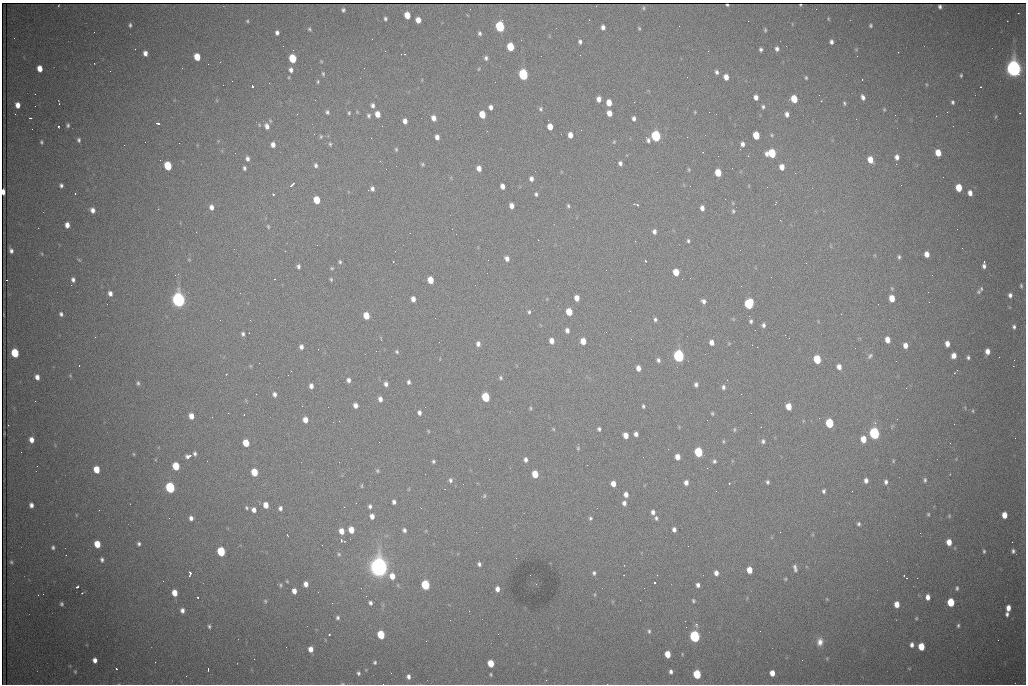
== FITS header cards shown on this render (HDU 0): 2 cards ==
NAXIS1  =                 1024 /fastest changing axis
NAXIS2  =                  682 /next to fastest changing axis

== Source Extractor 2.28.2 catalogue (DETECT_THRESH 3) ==
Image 1024 x 682 px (HDU 0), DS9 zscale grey, 1 PNG px = 1 image px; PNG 1028 x 686 px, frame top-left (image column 1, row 682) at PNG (2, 3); no overlay
Background 1940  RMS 26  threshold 78.9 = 3 sigma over >= 5 px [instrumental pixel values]
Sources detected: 430; all 430 listed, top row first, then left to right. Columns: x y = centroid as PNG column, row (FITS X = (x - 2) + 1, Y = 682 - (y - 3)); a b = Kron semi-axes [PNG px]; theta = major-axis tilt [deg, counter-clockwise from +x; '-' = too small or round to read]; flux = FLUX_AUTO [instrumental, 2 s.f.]
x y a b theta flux
727 5 3 2 - 1.7e+03
800 5 3 2 - 1.2e+03
940 7 4 3 - 3.0e+03
643 8 5 4 - 2.2e+03
816 9 2 2 - 8.1e+02
343 10 5 4 - 3.3e+03
407 15 5 5 - 2.8e+04
385 19 4 3 - 3.3e+03
828 19 5 3 - 1.6e+03
418 20 5 4 - 1.6e+04
247 21 4 3 - 2.1e+03
130 25 4 3 - 3.2e+03
871 25 3 3 - 2.8e+03
500 26 6 5 - 2.1e+05
603 27 5 4 - 7.2e+03
639 28 4 3 - 1.9e+03
309 29 5 4 - 2.5e+03
765 30 5 4 - 2.1e+03
94 32 2 2 - 1.2e+03
277 33 5 4 - 5.6e+03
480 33 5 4 - 3.7e+03
14 38 3 2 - 1.6e+03
372 39 2 2 - 1.1e+03
580 42 4 4 - 4.6e+03
831 42 4 4 - 5.7e+03
510 47 6 5 - 6.5e+04
761 49 4 3 - 3.8e+03
777 49 5 4 - 5.3e+03
293 50 2 2 - 9.6e+02
708 51 2 2 - 8.2e+02
898 52 2 2 - 1.1e+03
145 53 5 4 - 9.2e+03
405 54 3 2 - 1.3e+03
857 56 2 2 - 2.3e+03
197 57 6 5 - 3.7e+04
292 58 6 5 - 8.5e+04
486 58 5 4 - 4.3e+03
321 61 4 3 - 1.7e+03
208 64 2 2 - 2.9e+03
40 68 5 4 - 2.0e+04
479 69 4 3 - 1.6e+03
1014 69 8 6 -75 1.4e+06
291 70 6 5 - 6.9e+03
110 71 2 2 - 8.7e+02
717 72 5 4 - 4.6e+03
323 74 6 4 -80 2.7e+03
523 74 6 5 - 2.5e+05
961 75 4 3 - 2.3e+03
687 77 2 2 - 9.8e+02
726 77 5 4 - 1.4e+04
806 78 4 3 - 2.3e+03
862 79 3 2 - 3.9e+03
318 82 5 3 - 2.3e+03
495 82 2 2 - 6.8e+02
926 84 4 3 - 1.6e+03
252 86 3 3 - 9.4e+04
756 97 5 4 - 8.9e+03
863 97 6 4 -66 6.9e+03
599 99 5 4 - 1.1e+04
794 99 6 5 - 4.0e+04
821 101 2 2 - 1.3e+03
609 102 5 4 - 2.3e+04
634 102 2 2 - 1.0e+03
953 102 5 4 - 3.3e+03
844 103 5 4 - 2.9e+03
59 104 2 2 - 1.1e+03
18 105 5 4 - 1.4e+04
373 105 5 4 - 5.3e+03
491 107 5 4 - 7.0e+03
763 107 5 4 - 3.3e+03
541 109 6 5 - 3.4e+03
884 109 4 4 - 1.9e+03
327 112 5 4 - 3.7e+03
695 112 3 3 - 1.6e+03
947 112 2 2 - 3.2e+03
349 113 4 3 - 2.3e+03
609 113 5 4 - 1.6e+04
1020 113 3 2 - 3.3e+03
297 114 3 2 - 2.7e+03
377 114 5 4 - 1.8e+04
482 114 6 5 - 3.8e+04
716 114 2 2 - 8.4e+02
787 114 5 4 - 7.8e+03
895 115 2 2 - 8.2e+02
369 116 6 5 - 3.6e+03
996 117 6 3 81 2.0e+03
30 118 3 2 - 2.2e+03
433 118 5 4 - 1.2e+04
634 118 5 4 - 5.4e+03
405 121 5 4 - 9.3e+03
158 123 4 3 - 6.7e+03
68 125 4 4 - 3.3e+03
58 126 3 3 - 2.0e+03
267 126 9 7 -67 1.1e+04
382 126 2 2 - 1.7e+03
953 126 2 2 - 7.7e+02
550 127 5 4 - 2.1e+04
570 135 5 4 - 1.4e+04
756 135 6 5 - 4.5e+04
772 135 5 4 - 2.3e+03
656 136 6 5 - 2.3e+05
321 137 6 4 88 2.6e+03
437 137 5 4 - 8.8e+03
79 140 5 4 - 3.7e+03
648 140 7 5 -63 4.9e+03
41 142 5 4 - 2.7e+03
614 142 5 4 - 1.9e+03
179 143 2 2 - 3.8e+03
330 144 5 4 - 2.6e+03
742 144 5 4 - 6.7e+03
124 145 2 2 - 1.6e+03
273 145 5 5 - 9.7e+03
396 149 5 4 - 2.4e+03
235 153 3 2 - 1.2e+03
772 153 7 6 - 8.5e+04
938 153 5 5 - 2.8e+04
748 156 2 2 - 9.9e+02
897 157 7 6 - 9.7e+03
247 159 6 5 - 5.4e+03
870 160 6 5 - 2.4e+04
620 163 5 4 - 5.6e+03
422 164 5 4 - 2.3e+03
316 165 5 4 - 4.4e+03
168 166 6 5 - 8.7e+04
782 167 6 5 - 1.5e+04
244 168 4 3 - 3.7e+03
479 168 5 4 - 1.2e+04
732 168 2 2 - 8.6e+02
689 170 6 3 -89 1.9e+03
718 173 6 5 - 4.1e+04
531 179 5 4 - 6.6e+03
61 185 4 4 - 4.2e+03
292 185 6 2 44 4.1e+03
901 185 3 2 - 1.7e+03
502 186 5 4 - 1.1e+04
812 188 2 2 - 3.1e+03
959 188 6 5 - 4.1e+04
372 189 5 4 - 5.0e+03
368 190 2 2 - 8.6e+03
3 192 5 3 - 1.4e+04
75 193 3 2 - 2.1e+03
970 193 6 5 - 1.0e+04
273 194 3 3 - 2.1e+03
536 194 4 3 - 3.2e+03
317 200 5 5 - 4.6e+04
775 204 3 2 - 1.4e+03
636 205 6 2 -18 3.4e+03
511 206 5 4 - 1.1e+04
568 206 5 4 - 2.7e+03
211 207 6 5 - 8.6e+03
702 208 5 4 - 8.1e+03
158 209 2 2 - 1.0e+03
92 210 5 5 - 8.7e+03
733 211 5 5 - 2.8e+03
780 220 3 2 - 2.4e+03
67 225 5 4 - 1.2e+04
268 227 6 4 -65 2.0e+03
196 232 2 2 - 8.8e+02
654 232 5 4 - 6.3e+03
410 233 2 2 - 7.7e+02
688 241 5 4 - 3.0e+03
740 250 2 2 - 9.4e+02
11 251 5 4 - 5.5e+03
285 251 2 2 - 8.6e+02
42 254 5 3 - 1.5e+03
927 254 5 4 - 1.4e+04
899 257 5 4 - 3.2e+03
507 258 6 5 - 7.7e+03
189 259 4 4 - 1.7e+03
79 260 6 3 -44 1.7e+03
488 260 2 2 - 1.8e+03
645 261 3 2 - 2.8e+03
340 262 4 4 - 2.8e+03
393 262 2 2 - 9.8e+02
984 262 3 2 - 1.8e+03
806 263 3 2 - 1.4e+03
298 266 4 4 - 4.0e+03
984 266 5 4 - 5.3e+03
332 268 5 4 - 2.0e+03
606 270 2 2 - 1.2e+03
676 272 5 5 - 3.1e+04
932 275 2 2 - 1.1e+03
274 279 3 2 - 2.1e+03
331 279 4 3 - 2.3e+03
73 280 5 4 - 5.2e+03
430 280 5 4 - 2.9e+04
71 285 2 2 - 7.1e+03
1021 286 6 4 -88 2.9e+03
981 289 7 5 66 3.0e+03
979 292 5 5 - 2.8e+03
110 293 5 4 - 7.9e+03
240 293 2 2 - 8.0e+02
1010 295 6 5 - 6.0e+03
577 298 5 4 - 1.5e+04
892 298 6 4 -77 2.4e+04
413 299 5 4 - 1.0e+04
178 300 7 5 -78 9.8e+05
703 301 5 4 - 5.7e+03
749 304 6 5 - 1.6e+05
529 312 5 4 - 3.1e+03
569 312 5 5 - 3.9e+04
61 314 4 4 - 4.2e+03
841 314 2 2 - 2.6e+03
366 316 5 5 - 3.5e+04
655 319 5 4 - 3.6e+03
220 320 2 2 - 8.2e+02
751 321 5 4 - 3.5e+03
763 325 5 4 - 4.6e+03
1014 327 6 5 - 4.5e+03
567 330 6 5 - 6.8e+03
755 330 3 2 - 1.3e+03
249 333 2 2 - 9.6e+02
243 334 5 4 - 3.9e+03
95 337 2 2 - 1.1e+03
887 340 5 4 - 1.6e+04
552 341 5 4 - 1.4e+04
583 341 5 5 - 2.4e+04
711 342 5 4 - 9.8e+03
729 343 5 3 - 1.5e+03
478 344 6 5 - 7.0e+03
947 344 5 4 - 1.2e+04
752 345 2 2 - 4.3e+03
905 345 5 5 - 1.2e+04
301 347 5 4 - 6.7e+03
855 348 2 2 - 6.4e+02
987 351 5 4 - 1.2e+04
397 352 5 5 - 2.6e+03
15 353 6 5 - 8.6e+04
954 355 5 4 - 1.3e+04
679 356 6 5 - 4.5e+05
870 356 7 5 53 3.9e+03
968 357 5 4 - 3.6e+03
999 357 2 2 - 8.8e+02
817 359 6 5 - 7.5e+04
658 360 5 4 - 4.3e+03
1014 360 3 2 - 2.5e+03
259 363 2 2 - 1.8e+03
1013 366 2 2 - 2.2e+04
839 367 5 4 - 1.1e+04
638 368 5 4 - 1.0e+04
226 374 3 2 - 6.4e+03
288 375 2 2 - 1.4e+03
70 376 5 3 - 1.5e+03
37 377 5 4 - 9.3e+03
501 378 6 5 - 2.9e+03
348 380 5 5 - 6.3e+03
727 380 2 2 - 1.1e+03
409 382 4 3 - 4.3e+03
138 383 5 4 - 3.4e+03
386 384 5 4 - 6.6e+03
696 384 5 4 - 4.8e+03
311 386 5 4 - 8.0e+03
723 387 6 4 -81 4.8e+03
256 394 2 2 - 1.8e+03
274 394 6 5 - 6.1e+03
741 394 2 2 - 8.9e+02
486 397 6 5 - 1.0e+05
380 399 5 4 - 8.1e+03
35 401 3 2 - 1.7e+03
355 405 5 4 - 9.8e+03
643 406 4 3 - 2.8e+03
789 407 5 5 - 2.6e+04
530 408 5 4 - 2.2e+03
973 411 5 3 - 1.8e+03
419 413 5 4 - 5.7e+03
712 413 4 3 - 2.2e+03
244 415 2 2 - 1.1e+03
191 416 5 4 - 1.6e+04
212 417 2 2 - 8.7e+02
897 419 2 2 - 1.1e+03
305 420 5 5 - 1.4e+04
339 421 3 2 - 1.4e+03
829 423 6 5 - 9.4e+04
875 423 4 4 - 3.0e+03
954 424 2 2 - 9.4e+03
553 429 5 4 - 1.7e+03
599 429 4 3 - 3.7e+03
734 430 6 4 89 2.6e+03
428 431 5 3 - 1.6e+03
874 433 6 5 - 3.5e+05
636 434 4 4 - 7.1e+03
626 435 5 4 - 1.6e+04
863 439 5 5 - 2.6e+04
31 440 5 5 - 1.2e+04
723 441 5 3 - 2.1e+03
763 441 6 6 - 4.8e+03
379 442 2 2 - 7.2e+02
246 443 5 5 - 3.5e+04
578 448 5 5 - 2.3e+03
698 452 6 5 - 1.1e+05
195 453 5 4 - 3.8e+03
134 454 5 3 - 1.7e+03
188 456 5 4 - 1.0e+04
677 457 5 4 - 1.5e+04
525 460 5 4 - 5.8e+03
433 461 4 4 - 3.0e+03
714 461 5 5 - 3.7e+03
893 461 4 4 - 1.8e+03
587 465 2 2 - 5.4e+03
176 466 6 5 - 5.4e+04
96 469 5 5 - 3.3e+04
377 471 5 4 - 2.6e+03
254 472 6 5 - 4.5e+04
535 474 6 5 - 3.4e+04
450 480 6 5 - 4.7e+03
866 480 5 4 - 7.5e+03
925 480 6 4 -90 3.3e+03
686 482 5 4 - 8.7e+03
767 482 4 3 - 3.4e+03
886 482 5 4 - 4.9e+03
729 483 3 2 - 1.2e+03
463 484 3 2 - 1.3e+03
613 484 5 4 - 1.5e+04
362 486 6 3 89 2.0e+03
170 488 6 5 - 2.3e+05
716 491 2 2 - 2.3e+03
824 491 4 3 - 3.7e+03
852 491 3 2 - 1.5e+03
626 494 5 4 - 9.2e+03
484 496 6 4 -85 2.4e+03
394 502 5 4 - 5.5e+03
624 503 5 5 - 6.2e+03
31 505 5 4 - 7.1e+03
266 505 5 5 - 1.9e+04
370 506 6 5 - 4.5e+03
344 507 2 2 - 4.3e+03
246 508 5 4 - 2.8e+03
280 508 5 4 - 5.2e+03
421 508 2 2 - 7.9e+02
99 510 2 2 - 1.0e+03
254 510 5 5 - 8.7e+03
653 512 5 5 - 6.5e+03
928 514 5 3 - 2.3e+03
76 515 4 3 - 1.2e+03
1004 515 5 4 - 2.0e+04
372 516 5 5 - 1.0e+04
949 516 5 4 - 2.0e+03
191 518 6 5 - 7.3e+03
590 518 5 4 - 3.0e+03
656 518 5 4 - 3.7e+03
859 524 6 5 - 3.7e+03
674 529 5 4 - 6.6e+03
351 530 5 5 - 2.4e+04
404 530 5 4 - 4.7e+03
341 531 6 5 - 1.6e+04
287 535 3 2 - 1.2e+03
341 540 4 3 - 4.1e+03
949 542 5 4 - 1.9e+04
1012 542 2 2 - 8.1e+02
97 544 6 5 - 3.3e+04
139 544 5 4 - 3.9e+03
53 547 4 3 - 3.3e+03
221 551 6 5 - 9.7e+04
984 551 4 3 - 2.5e+03
1013 551 4 4 - 4.1e+03
339 554 5 4 - 2.5e+03
102 560 5 4 - 4.2e+03
11 562 5 4 - 2.7e+03
479 564 4 4 - 4.3e+03
379 567 8 7 - 1.8e+06
795 568 9 5 -72 5.7e+03
749 570 5 5 - 2.3e+04
594 573 6 5 - 4.2e+03
716 573 5 4 - 8.7e+03
190 574 6 3 81 8.4e+03
904 575 2 2 - 1.0e+03
392 576 6 5 - 2.0e+04
906 578 2 2 - 9.8e+02
785 579 4 3 - 1.9e+03
287 581 4 3 - 1.7e+03
654 583 3 3 - 1.0e+05
306 584 5 4 - 1.0e+04
536 584 2 2 - 1.1e+03
280 585 6 4 -71 2.8e+03
425 585 6 5 - 1.3e+05
698 585 4 4 - 6.1e+03
78 586 4 3 - 8.4e+03
644 588 2 2 - 1.1e+03
957 588 5 4 - 3.1e+03
497 589 5 4 - 8.7e+03
294 591 5 4 - 1.1e+04
82 593 3 2 - 5.5e+03
174 593 5 4 - 2.1e+04
43 594 2 2 - 9.7e+03
595 594 5 3 - 1.7e+03
366 596 2 2 - 1.0e+03
197 597 2 2 - 1.7e+03
928 597 5 4 - 1.1e+04
827 599 4 3 - 1.5e+03
693 600 5 4 - 2.7e+03
265 601 5 5 - 2.6e+03
951 602 6 5 - 6.3e+04
370 603 4 3 - 4.2e+03
61 604 4 3 - 3.1e+03
897 604 5 4 - 1.8e+04
1008 608 6 4 81 1.4e+04
182 610 5 5 - 7.0e+03
1007 614 5 4 - 4.8e+03
338 618 4 4 - 3.4e+03
916 618 4 4 - 1.9e+03
696 625 8 5 -81 3.9e+03
958 625 5 4 - 3.1e+03
209 626 4 4 - 3.0e+03
686 627 2 2 - 8.9e+02
649 631 5 4 - 3.3e+03
329 634 3 3 - 5.5e+03
381 635 6 5 - 6.8e+04
695 636 6 5 - 3.3e+05
998 640 2 2 - 1.2e+03
820 642 10 8 82 1.2e+04
912 645 5 4 - 7.0e+03
921 646 6 5 - 4.0e+04
311 649 5 5 - 1.3e+04
667 654 5 4 - 2.5e+04
254 659 2 2 - 5.6e+03
95 660 5 4 - 9.0e+03
155 662 2 2 - 1.1e+03
375 662 5 5 - 3.1e+03
491 663 5 5 - 3.4e+04
116 669 3 2 - 2.0e+03
208 670 3 2 - 1.9e+03
75 672 6 4 -64 2.2e+03
671 672 4 3 - 4.8e+03
358 673 6 5 - 4.1e+03
391 673 2 2 - 8.3e+02
772 673 5 4 - 1.6e+04
491 674 3 3 - 2.1e+03
697 674 6 5 - 8.7e+04
408 677 6 5 - 6.5e+03
342 684 6 3 -8 1.8e+03
At the frame edge (FLAGS 8, measured only in part): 2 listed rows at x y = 3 192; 342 684

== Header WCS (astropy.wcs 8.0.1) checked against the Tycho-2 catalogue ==
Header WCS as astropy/WCSLIB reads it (CRVAL/CRPIX/CD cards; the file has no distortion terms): RA---TAN/DEC--TAN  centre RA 06:56:19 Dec +31:26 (104.08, +31.43 deg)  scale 1.44 arcsec/px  FOV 24.5' x 16.3'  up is -93 deg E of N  parity flipped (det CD > 0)
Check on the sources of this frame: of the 60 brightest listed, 11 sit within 2.2 arcsec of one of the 16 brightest Tycho-2 stars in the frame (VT <= 13.07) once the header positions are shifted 0.42 arcsec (0.06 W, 0.42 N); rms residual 1.31 arcsec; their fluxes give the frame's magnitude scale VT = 24.91 - 2.5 log10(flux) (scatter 0.12 mag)
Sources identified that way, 11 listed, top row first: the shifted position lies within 2.2 arcsec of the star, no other Tycho-2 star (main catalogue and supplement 1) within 4.4 arcsec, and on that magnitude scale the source's flux lands within +1.5 / -3 mag of the star's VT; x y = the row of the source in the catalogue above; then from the Tycho-2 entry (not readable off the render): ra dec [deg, ICRS J2000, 3 dp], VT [Tycho-2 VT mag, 2 dp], TYC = Tycho-2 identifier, HIP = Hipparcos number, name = IAU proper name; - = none
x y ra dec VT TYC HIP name
523 74 103.952 +31.434 11.53 2437-424-1 - -
656 136 103.978 +31.488 11.51 2437-421-1 - -
772 153 103.984 +31.534 11.82 2437-428-1 - -
168 166 104.002 +31.294 13.07 2437-1012-1 - -
178 300 104.065 +31.301 9.89 2437-425-1 - -
749 304 104.055 +31.528 12.03 2437-1294-1 - -
679 356 104.081 +31.501 10.83 2437-37-1 - -
874 433 104.112 +31.580 11.47 2437-71-1 - -
379 567 104.185 +31.385 8.52 2437-370-1 33393 -
425 585 104.192 +31.404 11.68 2437-91-1 - -
695 636 104.211 +31.512 11.03 2437-937-1 - -